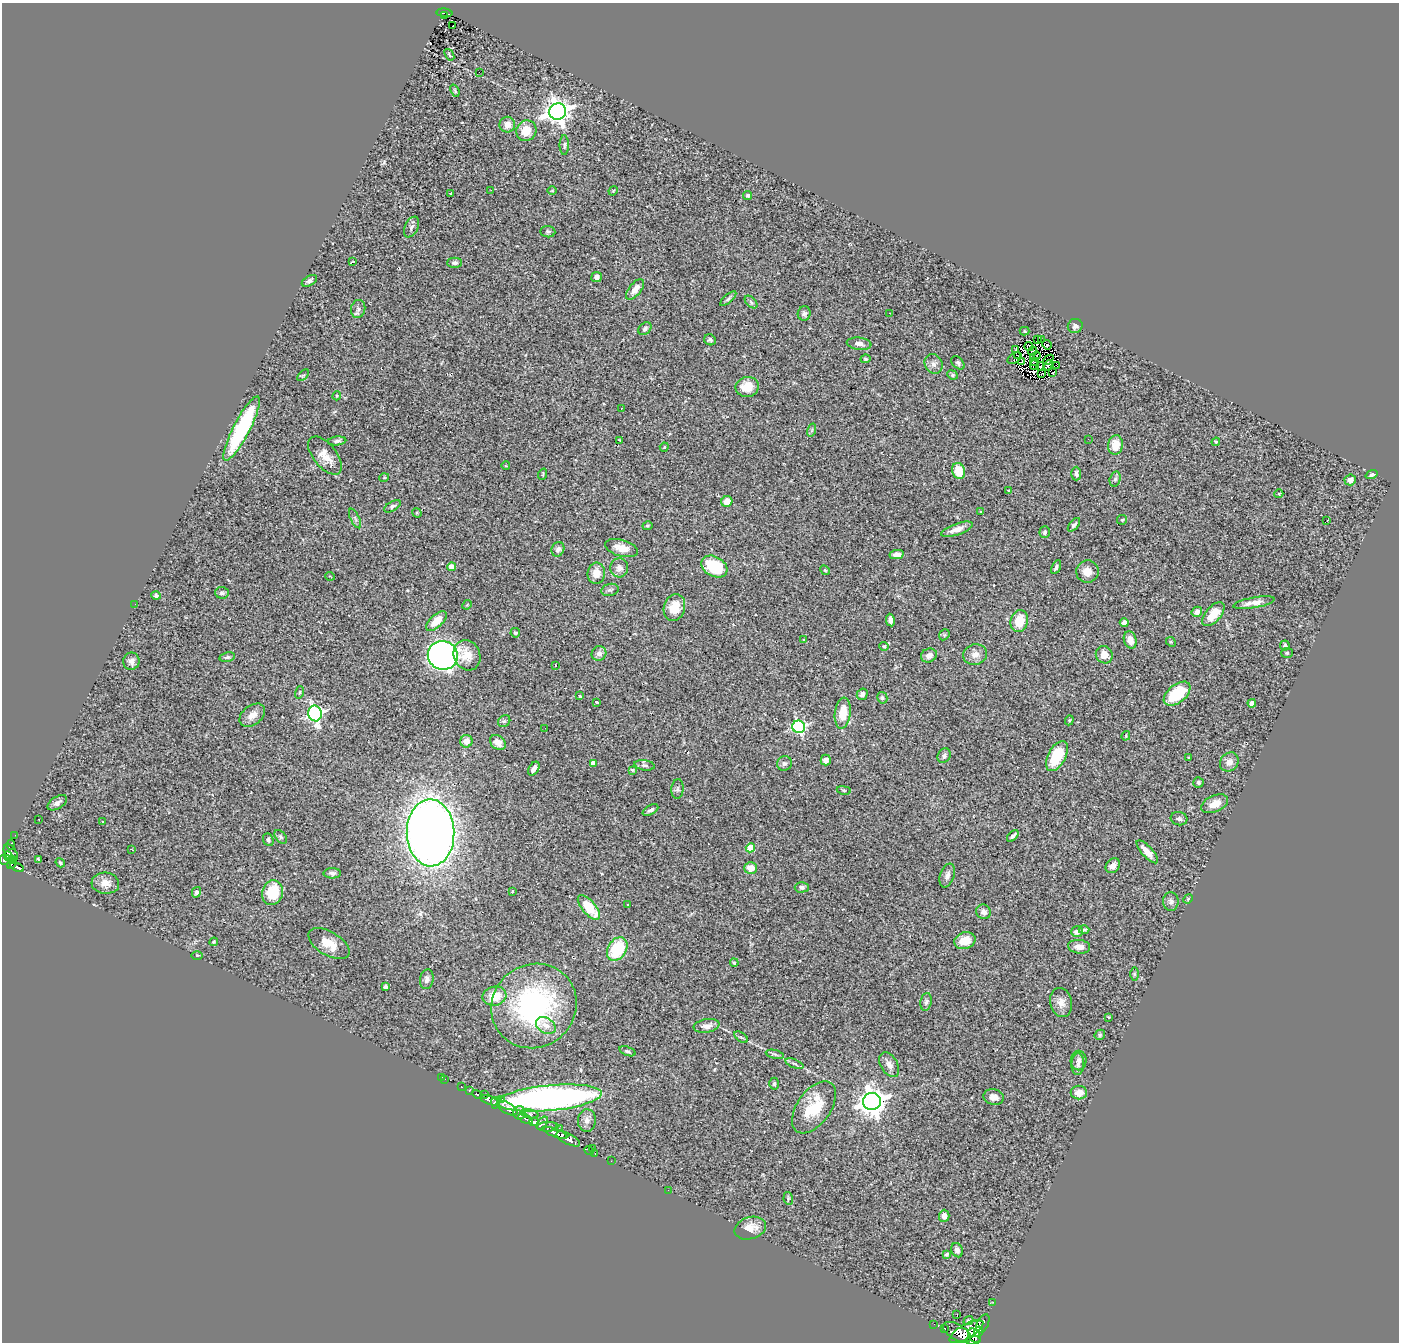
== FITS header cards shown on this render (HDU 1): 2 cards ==
NAXIS1  =                 1397
NAXIS2  =                 1340

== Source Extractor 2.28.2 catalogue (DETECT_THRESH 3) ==
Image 1397 x 1340 px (HDU 1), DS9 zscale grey, 1 PNG px = 1 image px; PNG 1401 x 1344 px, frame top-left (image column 1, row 1340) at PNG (2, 3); each listed source drawn as its Kron ellipse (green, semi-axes under 4 px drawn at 4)
Background 0.555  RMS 0.059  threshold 0.178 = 3 sigma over >= 5 px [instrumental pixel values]
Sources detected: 275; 5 with non-positive FLUX_AUTO (blend fragments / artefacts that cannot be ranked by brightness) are neither listed nor drawn; the other 270 listed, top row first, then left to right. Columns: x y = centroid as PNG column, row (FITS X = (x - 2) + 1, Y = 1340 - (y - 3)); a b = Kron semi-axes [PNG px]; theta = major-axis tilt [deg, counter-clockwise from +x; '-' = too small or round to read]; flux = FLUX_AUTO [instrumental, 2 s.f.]
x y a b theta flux
444 13 8 3 -6 47
445 15 4 3 - 23
453 26 2 2 - 2
449 55 6 2 -55 4.6
479 72 2 2 - 2.9
455 91 6 4 -69 6.3
558 111 8 8 - 3400
507 125 8 8 - 33
526 131 10 10 - 69
564 145 10 4 -90 8.3
491 190 2 2 - 2.7
552 191 5 3 - 3.2
613 191 5 4 - 3.9
451 194 3 3 - 10
748 195 4 4 - 7.6
412 227 11 6 64 14
548 232 7 5 -8 8
353 262 4 2 - 2.8
454 263 7 5 0 11
596 277 5 5 - 15
309 281 8 5 28 10
635 289 12 6 51 34
728 299 10 4 41 8.7
751 302 8 4 -46 8
358 309 9 7 76 14
804 313 7 6 - 11
890 313 2 2 - 2
1075 326 7 7 - 15
645 329 7 5 43 9.9
1024 331 5 4 - 4.7
710 340 6 5 - 9.6
1038 340 3 2 - 5.7
1041 340 2 2 - 2
859 344 12 6 -7 19
1047 345 5 3 - 0.81
1029 346 5 2 - 0.81
1016 350 3 2 - 6.6
1032 351 4 2 - 9.2
1017 355 3 2 - 2.8
1035 356 5 2 - 3.4
1014 358 7 5 33 4.6
865 359 5 4 - 5
1048 360 6 2 42 11
1022 361 2 2 - 2.3
1034 362 4 2 - 3.4
958 363 8 5 -46 8.5
934 364 10 8 -61 21
1035 365 5 3 - 2
1048 365 5 3 - 3.3
1040 366 4 3 - 5.9
1057 366 3 2 - 2.3
1053 373 3 2 - 2
1041 374 2 2 - 3.8
303 375 7 2 44 3.6
952 375 5 4 - 5.9
747 387 12 10 8 66
337 396 4 3 - 4.1
621 408 2 2 - 2.4
242 428 36 8 63 420
812 430 7 4 73 7.8
1088 439 2 2 - 2.6
619 440 3 2 - 2.9
337 441 9 4 5 10
1216 442 4 4 - 4.2
1115 445 9 7 81 71
664 447 4 4 - 4.9
325 456 22 11 -51 54
506 466 4 2 - 2.9
958 471 8 6 -74 77
543 474 6 3 72 4
1076 474 7 5 -88 11
1372 475 6 4 20 8.3
384 478 5 3 - 3.3
1115 479 7 5 73 8.7
1350 480 6 5 - 22
1008 491 3 3 - 4.6
1279 494 4 4 - 4.4
727 501 6 5 - 42
392 506 9 4 29 9.4
981 512 4 4 - 3.2
417 513 5 4 - 4
355 518 10 4 -63 9.6
1122 520 5 5 - 4.8
1327 520 2 2 - 3.4
1074 525 8 4 50 9.5
647 526 5 4 - 5
957 529 16 5 19 31
1045 532 6 5 - 7.8
622 548 17 8 -15 47
558 549 7 6 - 14
897 554 7 4 10 19
714 566 14 10 -29 200
452 567 4 4 - 58
1056 567 7 4 62 8.4
619 568 9 9 - 25
825 570 5 4 - 5.4
1087 571 11 11 - 39
596 573 10 9 - 48
330 576 5 3 - 2.8
610 590 9 6 13 10
222 593 7 6 - 9.4
156 596 4 4 - 8.4
1254 603 21 5 9 34
135 604 2 2 - 15
467 605 5 4 - 3.8
674 607 13 10 73 71
1197 612 5 5 - 20
1213 614 14 7 48 62
890 620 6 4 -80 14
436 621 13 6 43 59
1019 621 11 8 77 91
1124 623 4 4 - 13
515 633 5 4 - 5.9
944 635 6 4 47 5.4
804 640 4 3 - 3.9
1130 640 9 6 -73 30
1171 642 5 4 - 4.4
884 646 5 4 - 4.6
1285 646 5 5 - 8
599 653 7 7 - 17
1287 653 6 5 - 6.8
443 655 15 14 - 1800
467 655 15 13 -66 59
929 655 8 7 - 24
975 655 12 10 13 31
1104 655 9 8 - 41
227 657 8 4 11 9
131 661 8 8 - 19
555 665 3 2 - 2.4
300 692 6 4 72 4.8
862 694 6 5 - 11
1177 694 15 9 39 180
580 696 3 3 - 6.3
882 698 6 5 - 7.8
597 702 3 3 - 8.6
1252 703 4 4 - 24
315 713 8 7 - 990
843 713 15 8 83 76
252 715 14 9 39 32
1069 720 5 4 - 5
504 721 6 5 - 6.6
799 727 6 6 - 700
545 728 2 2 - 1.9
1126 736 5 3 - 4.1
466 741 6 6 - 30
498 743 9 6 -41 35
944 756 8 6 59 12
1057 756 16 9 62 150
1189 758 3 3 - 5.3
826 760 5 5 - 18
1229 762 10 8 49 27
593 763 4 4 - 27
784 763 7 7 - 12
645 765 10 5 -9 11
534 769 7 5 58 23
632 770 4 3 - 5.5
1198 782 5 5 - 7.3
677 789 10 6 85 12
844 790 7 3 -9 4.4
57 803 11 6 32 16
1215 804 14 8 24 43
650 810 8 4 29 11
39 819 2 2 - 2.6
1179 819 8 6 -15 11
103 822 3 3 - 6.6
431 833 33 24 -89 4500
15 835 4 2 - 6.7
1013 836 7 3 44 9.5
281 837 8 5 -50 7.4
268 840 6 5 - 9.5
11 845 5 3 - 22
750 848 5 4 - 96
131 849 3 2 - 4.1
1147 852 15 5 -48 41
11 853 9 6 -57 230
9 857 6 3 -49 92
13 859 3 2 - 29
39 859 4 3 - 9.3
5 860 6 5 - 140
12 863 6 3 55 32
60 863 5 3 - 5.9
1113 866 8 6 46 24
17 867 7 3 -28 90
751 868 6 5 - 51
332 873 8 5 1 11
947 876 12 7 70 19
105 883 14 10 -5 37
802 887 7 5 2 10
512 891 3 3 - 5.7
196 892 5 4 - 9.6
272 893 12 10 75 120
1188 899 5 4 - 5
1171 901 9 8 - 14
628 905 3 2 - 7.3
589 907 15 6 -50 120
983 912 7 7 - 16
1084 930 5 4 - 7
1077 932 6 5 - 20
965 941 11 8 16 75
214 942 4 3 - 5.9
329 944 23 11 -31 64
1079 947 11 7 -6 26
617 949 13 9 59 200
197 955 5 3 - 3.8
734 963 4 3 - 5.2
1134 974 6 4 -90 5.6
427 979 10 7 81 17
385 987 4 4 - 8.7
494 996 12 9 14 84
926 1002 9 5 80 11
1061 1002 15 11 -77 33
534 1006 44 41 40 740
1109 1017 3 3 - 3.3
546 1026 10 7 -32 29
707 1026 13 6 10 25
1100 1035 5 5 - 6.1
741 1037 8 4 -35 7
627 1051 8 4 -21 8.1
775 1054 9 3 -13 8.2
1078 1061 10 8 89 19
794 1064 9 3 -21 8
1078 1064 11 6 88 18
889 1065 13 8 -59 26
441 1077 3 2 - 6.7
445 1079 3 2 - 2.9
774 1084 6 4 89 7
461 1086 3 3 - 16
470 1090 4 3 - 85
1079 1093 8 7 - 41
485 1094 3 3 - 38
477 1095 5 3 - 86
994 1097 10 8 -14 30
549 1098 52 12 5 2100
489 1100 9 4 -20 230
502 1100 3 2 - 66
872 1101 9 8 - 4600
495 1103 6 4 -87 200
814 1107 30 16 55 160
507 1108 11 5 -29 870
519 1113 6 6 - 340
529 1114 9 3 -12 79
526 1119 8 3 -28 190
587 1120 11 9 86 23
534 1122 5 4 - 120
542 1123 7 3 51 160
548 1127 10 5 3 160
559 1128 4 4 - 4.9
556 1133 12 4 -22 620
568 1139 13 5 -26 640
593 1148 3 2 - 34
589 1151 5 3 - 20
595 1153 3 2 - 7.7
611 1161 2 2 - 5.5
668 1190 2 2 - 99
788 1198 6 4 -82 5.9
944 1216 6 5 - 25
750 1228 16 11 17 51
957 1250 7 5 -65 13
946 1254 4 3 - 5.7
993 1302 3 2 - 5.8
957 1315 3 2 - 4.5
968 1321 5 4 - 6.8
934 1324 3 2 - 2.9
983 1324 10 5 64 210
945 1329 3 3 - 22
966 1331 19 7 30 1200
957 1332 15 8 -30 820
978 1332 5 3 - 240
974 1336 8 5 -56 590
973 1340 7 4 9 360
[5 non-positive-flux detections neither listed nor drawn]